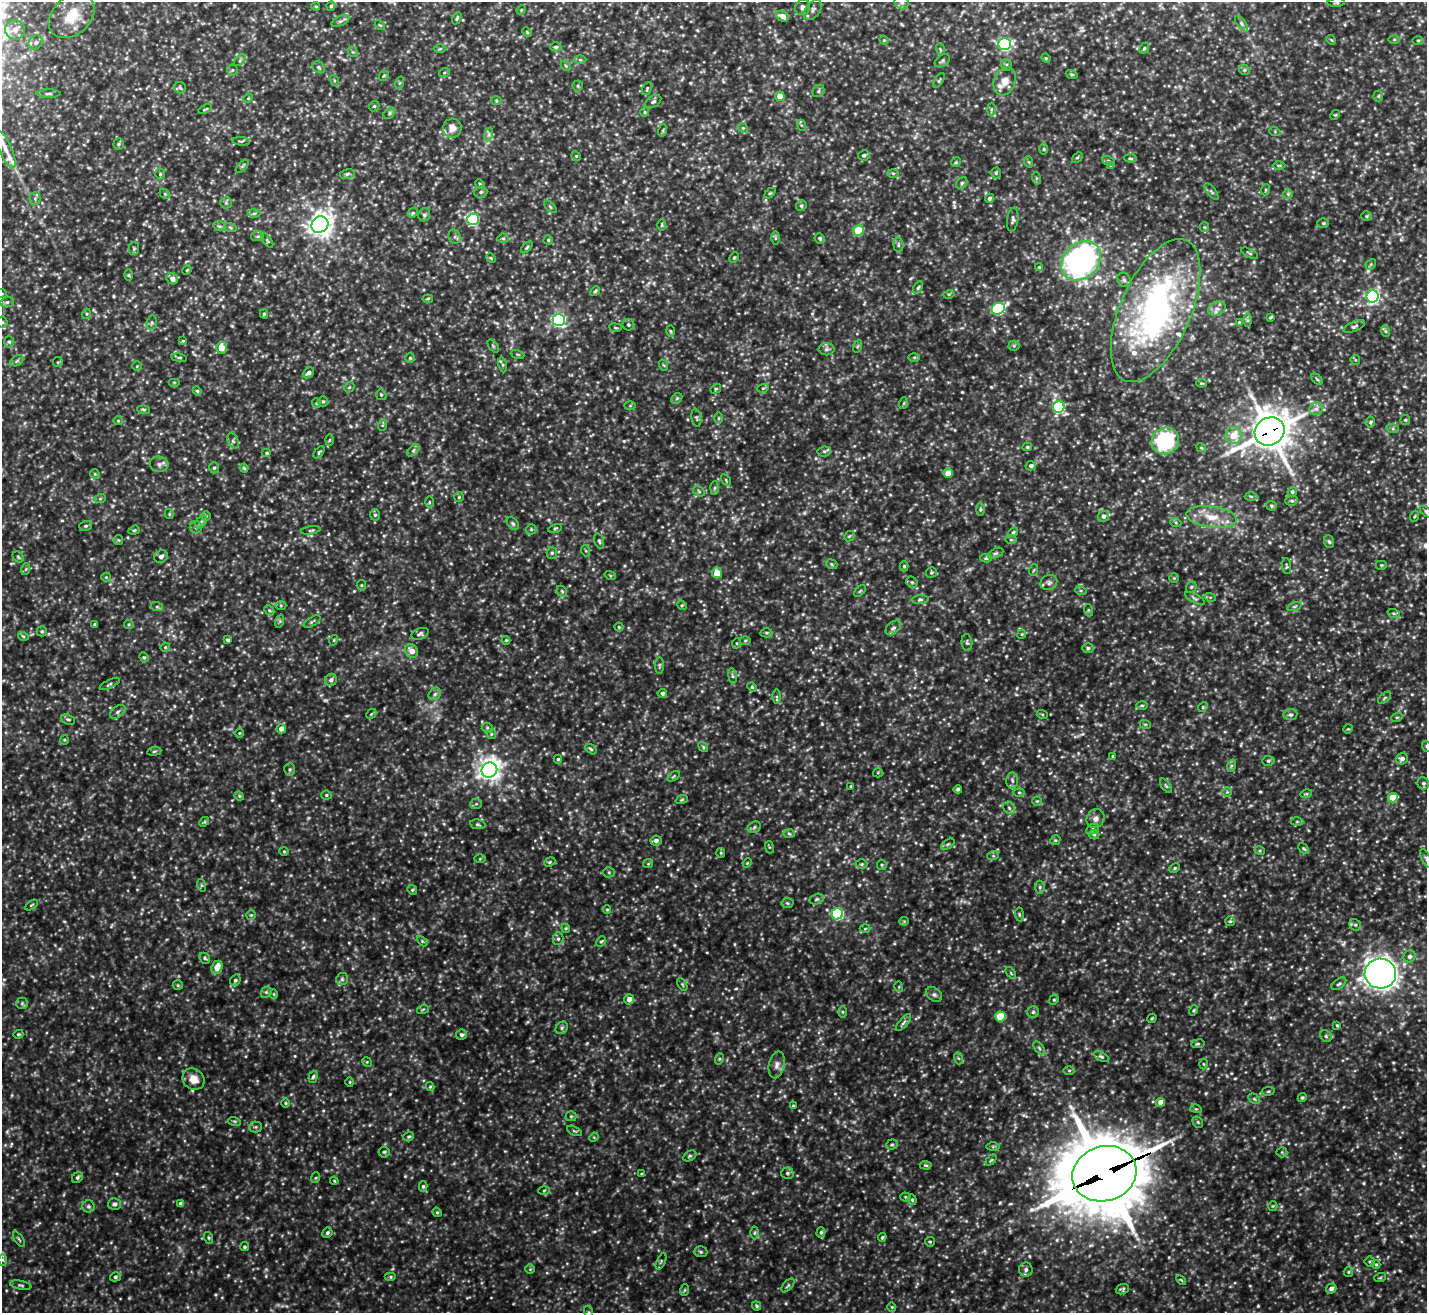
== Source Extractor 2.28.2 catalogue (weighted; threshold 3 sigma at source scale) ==
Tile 10 of 4 x 4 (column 2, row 3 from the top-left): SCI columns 1425-2849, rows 1466-2776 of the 5699 x 5686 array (HDU 1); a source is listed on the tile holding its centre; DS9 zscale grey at full resolution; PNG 1429 x 1315 px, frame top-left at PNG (2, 2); each listed source drawn as its Kron ellipse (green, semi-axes under 4 px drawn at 4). Shown black and unused: <1% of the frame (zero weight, under 3 of 5 exposures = <1% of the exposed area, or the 3 px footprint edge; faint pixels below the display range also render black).
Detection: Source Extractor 2.28.2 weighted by HDU 2 'WHT'; one run over the whole footprint, this tile lists its part. Background 0.207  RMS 0.025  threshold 0.113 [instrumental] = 3 sigma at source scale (4.5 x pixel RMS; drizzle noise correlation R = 1.50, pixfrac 1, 0.05/0.05 arcsec/px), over >= 5 px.
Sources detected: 681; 6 too faint to see at this stretch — neither listed nor drawn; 6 inside a brighter listed object's ellipse — not listed separately; of the other 669, all 500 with FLUX_AUTO >= 2.6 (the completeness limit of this list) listed and drawn (169 fainter detections not listed), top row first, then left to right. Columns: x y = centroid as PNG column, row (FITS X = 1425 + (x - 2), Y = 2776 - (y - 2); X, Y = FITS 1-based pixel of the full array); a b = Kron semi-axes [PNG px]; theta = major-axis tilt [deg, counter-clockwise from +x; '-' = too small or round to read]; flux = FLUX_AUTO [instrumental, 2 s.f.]
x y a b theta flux
902 2 7 6 - 8.3
1336 3 9 3 4 3.4
316 6 4 4 - 2.6
331 6 4 4 - 4
803 7 8 7 - 8.6
521 10 5 4 - 2.6
813 10 11 7 54 9.7
72 16 26 19 43 66
782 16 6 5 - 17
457 18 6 4 66 4.2
340 21 9 5 24 5.7
1241 24 9 4 -52 5.8
380 25 6 3 -43 2.7
15 30 10 10 - 20
527 32 5 3 - 2.7
884 40 5 4 - 3
1331 40 5 4 - 2.9
1394 40 6 4 1 3.2
1418 40 6 4 0 3.1
36 42 7 6 - 7.1
1004 44 6 6 - 410
556 47 6 4 0 5.3
1144 48 6 4 66 3.4
440 49 6 4 2 3.2
940 49 6 3 -72 3.1
353 52 6 4 -42 3.6
1046 58 5 4 - 3.1
240 60 7 4 46 4.1
580 60 6 4 0 4.2
942 61 8 5 36 5.5
1006 65 6 5 - 4.7
566 66 6 4 -46 3.6
319 67 6 5 - 4.9
232 70 5 5 - 3.6
1244 70 5 5 - 4.4
444 73 5 3 - 2.8
1072 74 6 4 -19 3.1
384 76 6 3 44 2.7
334 80 5 3 - 2.6
939 81 8 4 57 4.2
1005 81 14 10 68 26
399 83 6 4 70 3.6
578 86 5 5 - 3.9
180 88 6 5 - 4.7
647 88 7 4 65 3.9
818 91 6 5 - 5
49 93 12 4 0 6.1
780 96 4 4 - 36
1378 96 5 5 - 3.5
248 98 5 4 - 3.1
496 100 5 3 - 3.4
653 102 9 5 31 6.3
374 106 5 4 - 3.5
205 109 7 2 25 2.7
991 109 7 3 90 3.7
645 112 4 4 - 2.9
389 113 6 4 42 4.2
1335 115 5 4 - 2.7
801 125 5 3 - 2.7
452 128 9 9 - 23
743 128 5 4 - 3.5
663 130 6 4 72 3.5
1275 132 6 3 -19 2.6
489 134 7 4 72 6
241 141 8 3 -4 3.5
119 144 6 5 - 3.8
5 149 21 6 -65 21
1044 149 6 4 -90 2.7
864 155 6 5 - 5.6
576 156 5 4 - 3
1077 157 6 3 44 2.7
1130 158 6 4 -5 3.4
1109 161 6 4 -29 3.9
956 162 5 4 - 3.1
1029 162 6 3 -71 2.7
1279 165 6 4 1 3.2
242 166 8 3 45 3.4
1111 166 3 3 - 4.2
893 173 6 4 -2 3.7
996 173 5 5 - 3.8
160 174 5 5 - 3.6
347 174 7 5 12 5.9
1036 178 6 4 -72 3.3
962 183 6 5 - 4.8
480 184 5 3 - 2.7
1265 190 5 3 - 2.8
1211 191 10 4 -50 5.2
481 192 6 5 - 5
770 193 6 4 43 3.1
165 194 6 4 -46 3.5
1288 194 5 5 - 3.7
989 198 5 4 - 5.8
35 199 6 5 - 4.9
226 203 6 5 - 4.9
801 206 5 5 - 4.7
550 207 8 3 -45 3.3
254 213 6 4 2 4.1
413 213 5 4 - 3.2
424 215 7 5 64 6.8
1366 216 5 4 - 3.5
473 219 6 5 - 280
1013 219 12 5 82 7.2
1323 223 6 4 1 3.8
320 225 9 8 - 1900
662 225 6 4 90 3.2
219 226 6 4 -11 4.1
230 227 6 4 -19 3.6
1204 227 5 4 - 3.3
858 230 5 5 - 73
258 236 7 5 11 4.7
455 237 7 6 - 6.1
503 238 5 5 - 3.9
775 238 6 4 90 3.5
820 238 5 5 - 4.9
548 240 4 4 - 3.5
267 241 8 4 -55 3.9
898 245 7 5 -83 5.2
527 247 7 3 46 3.6
134 249 6 5 - 4.3
1250 253 9 3 -26 4.4
491 258 5 4 - 2.7
734 258 6 4 62 3.1
1081 261 22 17 44 680
1371 264 6 4 47 3.8
1039 267 4 4 - 2.9
187 270 5 4 - 2.9
128 275 6 4 -89 3.3
172 279 6 5 - 15
1124 280 7 6 - 6.8
918 288 7 4 61 4.3
595 291 5 4 - 3.8
2 294 5 3 - 2.6
949 294 5 3 - 2.9
1373 296 6 6 - 460
428 299 5 3 - 3.4
7 302 7 5 12 5.1
998 309 7 5 28 320
1217 309 9 7 25 12
1156 311 76 35 66 800
86 314 5 3 - 2.6
264 314 4 4 - 3.2
1271 317 4 2 - 3.4
559 320 6 6 - 560
1247 320 6 4 -90 4.3
2 322 5 5 - 4.5
1239 322 4 4 - 2.8
152 323 7 5 83 4.6
628 325 6 6 - 4.8
1354 326 11 5 24 6.2
615 328 6 3 -9 3
671 331 6 4 -88 2.9
1385 331 6 3 -71 3.5
183 341 4 3 - 2.9
9 342 6 5 - 4.4
493 346 7 4 -54 4
858 346 6 4 70 3.3
1014 346 5 5 - 4
221 348 6 5 - 30
827 349 8 6 0 6.6
517 354 7 3 -19 2.6
914 357 6 4 0 3.3
179 358 8 4 -8 3.6
410 358 4 4 - 3.6
1355 360 5 4 - 3.2
17 361 7 5 32 5.4
58 362 5 5 - 3.3
503 365 7 4 -81 4.7
663 365 6 3 -69 2.6
137 366 4 4 - 2.6
308 373 6 4 41 8.6
1317 379 7 4 -45 3.9
174 382 6 4 0 3.1
1201 383 5 4 - 2.9
349 387 5 4 - 3.4
763 388 6 3 17 3.1
716 389 5 4 - 3.2
197 391 4 4 - 3.3
381 395 5 4 - 3.7
677 398 6 4 44 3.6
323 401 5 5 - 3.6
316 403 5 4 - 3.1
904 403 6 3 71 3
630 406 6 4 2 2.7
1059 407 6 5 - 260
1316 409 7 6 - 8.6
144 410 6 4 -6 3.9
696 418 9 4 -79 5
719 418 6 4 90 3.3
1405 420 5 5 - 3.2
118 421 4 4 - 2.8
1370 422 5 5 - 3.8
383 425 6 4 70 3.2
1393 429 6 4 -18 4.2
1270 431 15 13 31 5500
1233 435 8 8 - 40
329 440 6 4 87 2.8
233 441 8 5 -66 5.9
1165 441 14 13 - 230
1027 447 5 4 - 3.7
1201 448 5 4 - 3
413 450 7 4 45 5.6
824 451 7 5 7 4.8
319 452 7 3 52 3.9
267 453 5 4 - 4.1
159 464 9 7 -6 9.7
1031 466 5 4 - 6.8
214 468 5 5 - 4.8
244 468 4 4 - 3.5
948 473 4 4 - 28
95 474 5 4 - 3.2
726 480 6 3 -55 2.7
715 488 7 4 88 4.5
699 491 6 4 -32 3.8
1292 492 5 4 - 4.5
1251 496 6 4 -2 3.9
459 497 5 5 - 3.5
100 499 6 3 19 3
1292 501 6 4 5 3.9
429 502 6 4 90 2.8
1271 506 5 5 - 3.8
980 509 6 4 89 4.2
1426 512 7 4 -39 5
169 514 5 4 - 2.8
375 515 6 5 - 4.3
206 516 5 5 - 3.5
1103 516 6 5 - 8.1
1415 516 6 3 70 3.1
1212 517 25 10 -8 48
201 522 7 4 46 5.4
513 523 7 5 -49 4.8
1176 523 5 3 - 3.1
86 526 6 5 - 4.3
196 527 6 6 - 6
555 528 7 3 14 3
531 529 5 5 - 3.4
134 530 6 4 20 3.5
311 530 10 3 10 3.4
1013 532 5 4 - 3.5
849 536 6 4 43 3.6
118 540 5 4 - 2.7
1011 540 6 4 -1 3.2
599 541 8 4 -74 4.9
1329 542 6 5 - 4.7
586 551 6 4 -71 3.4
552 553 6 5 - 5.1
995 553 8 4 25 4.8
161 556 7 6 - 11
18 557 6 5 - 4
986 558 6 4 2 3.8
832 564 6 4 -22 3.9
1381 565 6 5 - 3.3
904 566 5 4 - 3.9
1287 566 8 4 -85 4
26 569 6 4 71 3.1
1034 570 6 3 70 2.9
717 573 5 5 - 33
931 573 5 5 - 4.5
610 575 6 3 -20 2.8
106 577 5 4 - 2.9
1174 578 5 4 - 3
912 582 6 5 - 4.5
1049 582 9 7 28 8.1
361 585 5 4 - 3.2
1191 587 6 5 - 4.3
562 591 6 4 -47 4.2
860 591 7 4 44 3.5
1081 591 6 4 -19 3.3
1210 597 6 3 -18 3.2
1195 598 11 4 -28 5.5
920 600 8 3 5 4.1
281 605 5 3 - 3
682 605 5 4 - 3.2
1295 606 7 3 19 3.4
157 607 6 4 -18 3.5
269 610 6 4 -44 4
1088 610 6 4 -71 3.2
1394 614 6 4 -20 4
280 621 7 4 72 4
312 622 9 4 31 4.6
94 624 3 3 - 3.2
129 624 5 4 - 3.3
619 627 4 4 - 3.1
893 628 9 6 42 7.9
42 631 5 5 - 4.4
766 633 6 4 -1 3.7
420 634 9 5 21 6.7
1022 634 4 4 - 2.7
23 636 5 3 - 2.9
228 640 4 4 - 5.7
334 640 5 3 - 2.7
506 640 4 4 - 2.7
745 641 5 3 - 2.9
967 642 8 5 -84 5.5
737 643 5 3 - 2.7
165 647 5 4 - 2.6
1088 648 6 5 - 5.9
412 651 7 6 - 21
144 657 5 4 - 3.5
659 665 8 4 90 3.9
732 676 8 4 -81 4.7
331 680 6 6 - 8.1
110 684 11 3 26 4.2
752 687 5 4 - 2.8
662 693 4 4 - 5.5
435 694 7 5 46 6.4
776 697 7 4 -90 4.6
1384 698 8 3 42 3.7
1142 705 6 4 1 3.6
1203 707 5 4 - 2.9
118 712 9 5 38 7.1
371 714 6 4 45 3.2
1042 714 5 3 - 2.8
1290 715 7 5 9 6
1397 717 6 3 18 2.8
68 719 7 5 -23 4.5
1145 724 6 3 -18 2.7
487 728 5 5 - 3.5
281 729 4 4 - 15
1348 729 5 4 - 2.6
239 733 4 4 - 2.7
491 734 5 4 - 3.3
64 740 4 4 - 2.8
1426 746 5 3 - 2.8
703 747 5 4 - 3.4
591 749 6 4 -36 4.2
154 751 7 3 8 3.2
1113 756 3 3 - 2.9
558 759 4 4 - 3.8
1402 759 6 5 - 9.7
1268 761 6 5 - 4.8
1231 766 6 4 72 4
290 769 6 5 - 4.9
489 770 8 7 - 1800
878 773 5 4 - 3
674 776 7 4 32 3.5
1012 781 8 6 -88 7.5
1423 783 6 5 - 4.4
851 786 3 3 - 2.8
1166 786 8 4 -54 4
958 789 4 4 - 5.6
1019 792 5 3 - 3.1
1227 792 5 5 - 3.5
1306 794 6 3 17 3.1
326 795 5 4 - 3.6
239 796 5 4 - 2.9
1393 798 5 4 - 56
682 800 6 4 18 3.3
1037 801 5 4 - 3
476 804 6 5 - 4.7
1009 808 7 5 -46 6
1095 819 10 8 59 14
204 822 5 4 - 3
1297 822 6 4 1 3.8
478 824 7 5 -9 4.4
754 827 7 5 26 4.8
1092 829 7 5 29 5.6
789 834 6 4 -3 4
1094 834 5 4 - 3.7
656 840 5 5 - 10
1055 840 5 4 - 3.3
948 844 7 4 35 4
769 847 6 4 -72 2.9
1304 848 6 4 -47 3.6
284 851 4 4 - 2.8
1260 851 5 3 - 2.9
721 853 5 4 - 3.1
993 856 6 4 18 3.6
1426 858 10 3 -65 4.7
480 859 6 4 2 2.8
550 862 6 4 23 3.4
747 863 5 4 - 2.8
648 864 5 4 - 2.9
862 864 6 5 - 3.8
882 865 5 4 - 3.3
1175 868 5 4 - 3.7
609 872 5 5 - 4.6
201 885 6 4 -72 3.4
1040 887 6 4 -84 4.1
412 890 5 4 - 3.7
817 899 7 5 16 4.9
787 903 6 5 - 4
31 905 7 3 33 2.6
607 910 4 4 - 3.1
837 914 6 5 - 280
1019 914 7 4 -83 3.7
251 915 5 5 - 3.2
904 921 5 4 - 2.7
1230 921 5 5 - 3.8
1355 925 6 5 - 5.1
566 928 4 4 - 3.1
865 929 5 3 - 2.7
558 939 6 5 - 5.3
422 941 6 4 -45 3
601 941 5 4 - 3.3
1409 956 6 5 - 7.5
205 958 6 4 -47 3.8
217 967 7 5 65 27
1011 973 7 3 -54 3.1
1380 974 16 15 - 2300
342 979 6 6 - 5.7
235 980 6 5 - 4.9
682 984 7 4 -60 3.7
1339 984 8 5 36 5.4
178 985 5 5 - 3.1
899 987 5 3 - 2.6
266 992 6 5 - 4.3
274 994 4 4 - 2.7
934 994 9 6 -39 7.1
629 999 5 5 - 15
1054 1000 5 4 - 3.9
22 1003 6 6 - 4.7
423 1009 6 3 19 2.9
1193 1010 5 4 - 3.1
842 1012 6 4 -89 3.5
1033 1012 6 5 - 4.8
1000 1017 5 5 - 84
1152 1018 5 2 - 2.7
903 1023 10 4 50 6.6
1337 1025 4 3 - 2.8
562 1028 7 5 47 5.5
18 1034 5 3 - 3.4
461 1035 5 5 - 6.4
1326 1036 6 5 - 4.5
1198 1044 7 3 8 3.6
1039 1048 7 4 -54 5.4
1101 1057 8 4 -25 5
958 1058 6 4 -70 3.9
719 1059 6 3 71 3
367 1062 5 4 - 2.6
1204 1064 5 3 - 2.6
777 1065 13 8 78 14
1069 1071 6 4 0 3.4
313 1077 6 4 71 4.3
193 1079 11 10 - 28
350 1082 4 4 - 2.9
430 1087 4 4 - 2.7
1268 1091 7 3 8 3.2
1302 1097 5 4 - 3.4
1254 1099 6 4 -31 4.2
1161 1102 4 4 - 23
285 1103 5 3 - 2.6
793 1106 4 4 - 2.9
1196 1109 6 3 -17 3
571 1116 5 5 - 3.8
234 1121 6 4 -17 3.1
1198 1122 6 5 - 3.7
255 1127 6 5 - 5.2
574 1131 8 3 -26 3.5
409 1137 5 4 - 4
594 1137 5 4 - 2.7
892 1145 6 5 - 4.4
993 1146 6 4 0 3.7
384 1152 5 5 - 4.4
1282 1152 5 5 - 3.6
690 1156 7 5 27 4.1
991 1160 6 4 44 3.2
926 1165 6 4 -3 3.4
787 1173 6 5 - 4.9
641 1174 4 3 - 3
1104 1174 32 27 18 19000
77 1178 6 5 - 5.1
315 1178 5 3 - 2.6
334 1181 4 3 - 2.6
423 1186 5 4 - 4.5
544 1191 5 3 - 3
905 1197 5 4 - 3
912 1200 5 4 - 3.3
114 1204 6 6 - 6.1
181 1204 4 4 - 13
88 1206 6 6 - 5.6
1273 1206 5 4 - 2.8
437 1212 5 4 - 3.3
821 1232 5 4 - 4.8
327 1233 5 4 - 5.3
754 1233 6 4 89 4.4
882 1237 4 3 - 3.8
209 1238 6 4 -72 3.8
19 1239 8 3 -56 3.7
930 1242 5 4 - 3
244 1247 5 4 - 3.6
701 1252 7 5 -2 5.3
3 1260 5 4 - 3.3
661 1261 9 4 65 4.2
1370 1262 5 5 - 3.8
1376 1264 4 4 - 3
530 1269 4 4 - 2.8
1026 1269 7 7 - 8.7
1348 1272 5 4 - 3.2
115 1277 5 4 - 4.3
391 1277 6 4 0 3.9
1380 1278 6 3 19 2.8
1181 1280 6 3 -44 2.7
21 1285 11 4 -11 4.7
788 1285 8 4 47 4.5
1331 1288 5 5 - 9.8
1122 1289 7 5 19 5
685 1290 6 3 70 2.9
756 1306 5 3 - 4
892 1307 4 4 - 2.7
589 1312 6 4 -71 3.1
Overlapping masked pixels (flux is a lower limit): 2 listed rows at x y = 1270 431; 1104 1174
Isophote crosses this tile's border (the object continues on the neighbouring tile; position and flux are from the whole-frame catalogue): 8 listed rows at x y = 902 2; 72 16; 2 294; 2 322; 1426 512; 1426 746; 1426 858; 589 1312